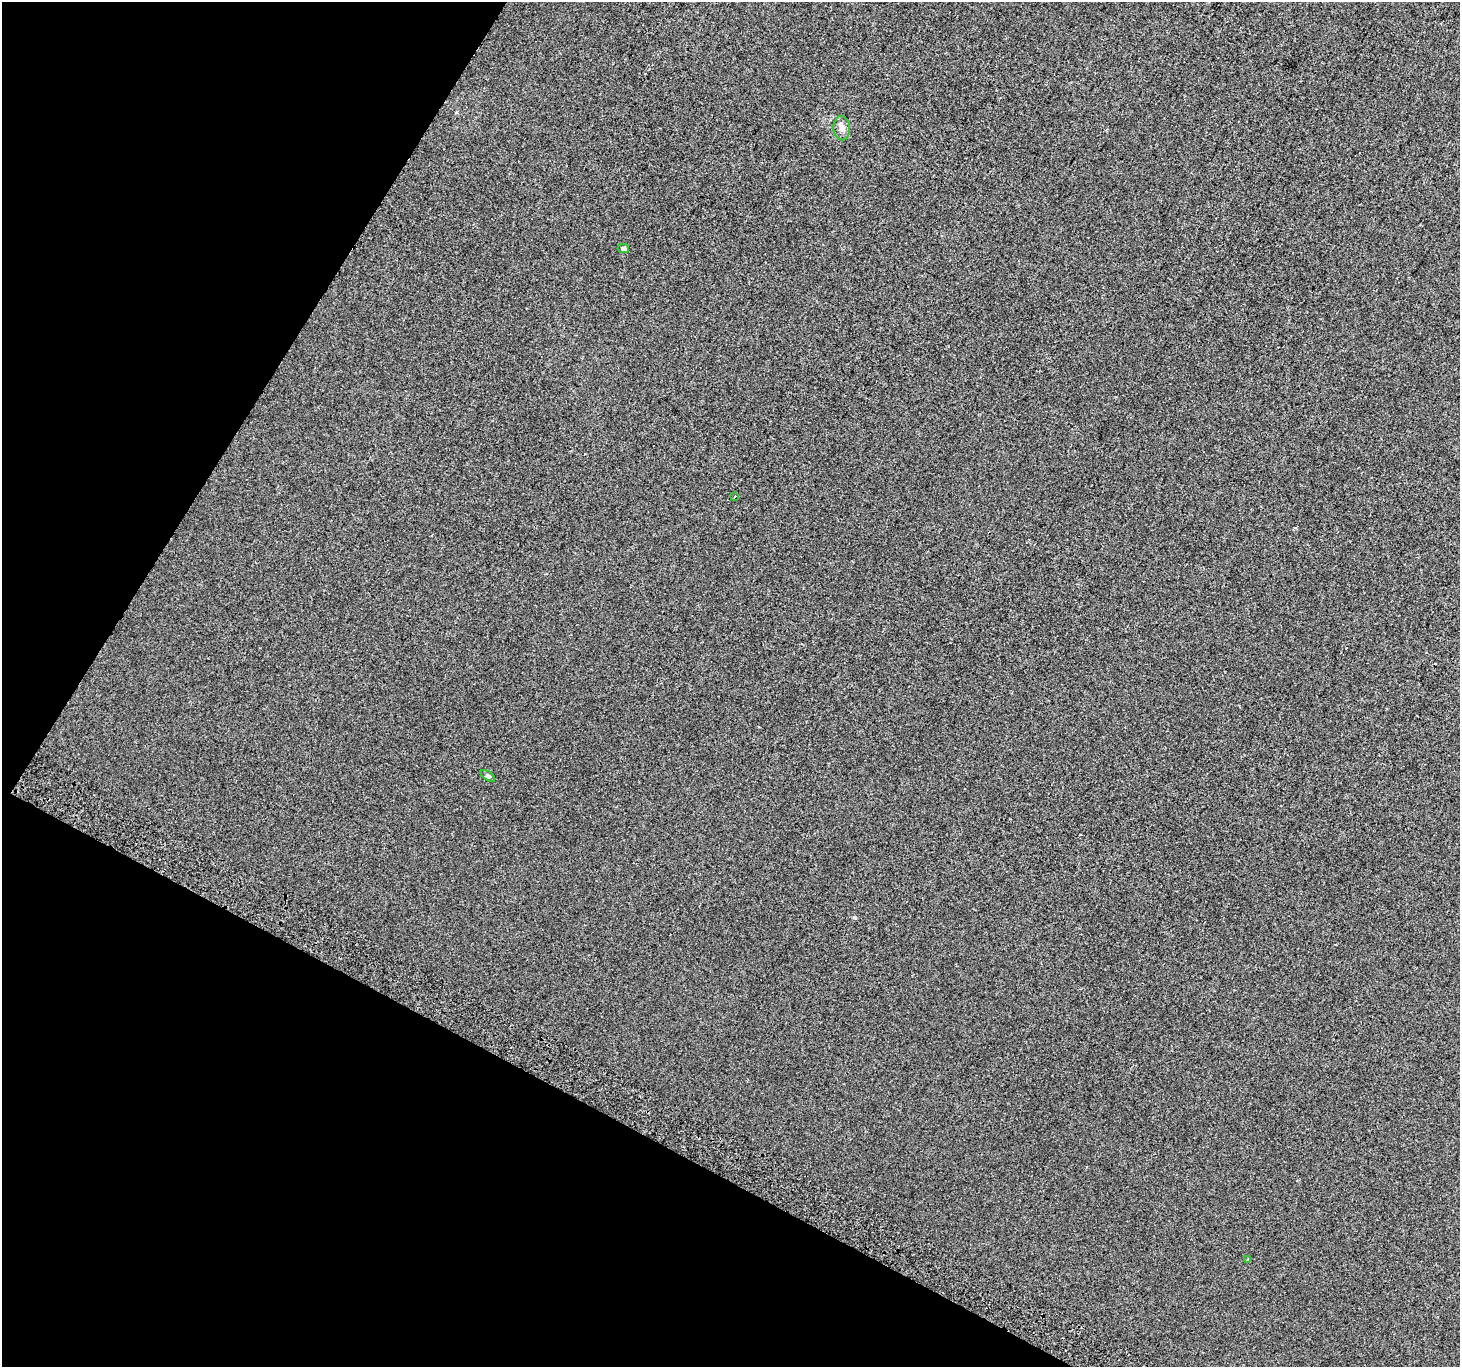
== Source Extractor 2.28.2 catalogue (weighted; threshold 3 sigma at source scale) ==
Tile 9 of 4 x 4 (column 1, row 3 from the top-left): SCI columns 31-1488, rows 1666-3030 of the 5888 x 5996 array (HDU 1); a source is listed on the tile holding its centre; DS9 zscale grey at full resolution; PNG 1462 x 1369 px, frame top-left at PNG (2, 2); each listed source drawn as its Kron ellipse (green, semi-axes under 4 px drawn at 4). Shown black and unused: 26% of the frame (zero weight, under 2 of 3 exposures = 2% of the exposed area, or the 3 px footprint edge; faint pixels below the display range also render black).
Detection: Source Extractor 2.28.2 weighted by HDU 2 'WHT'; one run over the whole footprint, this tile lists its part. Background 2.98e-04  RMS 0.0073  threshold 0.0327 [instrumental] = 3 sigma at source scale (4.5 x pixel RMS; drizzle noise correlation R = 1.50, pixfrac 1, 0.0396/0.0396 arcsec/px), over >= 5 px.
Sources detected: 5; all 5 listed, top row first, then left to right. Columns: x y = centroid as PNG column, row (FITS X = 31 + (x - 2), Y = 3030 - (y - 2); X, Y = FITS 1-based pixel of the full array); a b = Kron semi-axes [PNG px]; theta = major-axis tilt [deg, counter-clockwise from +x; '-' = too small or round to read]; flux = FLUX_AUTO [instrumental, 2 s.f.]
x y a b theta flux
842 128 12 8 -87 3.9
623 248 5 4 - 1.6
735 496 3 2 - 0.53
488 776 8 4 -36 1.3
1248 1260 3 2 - 1.2